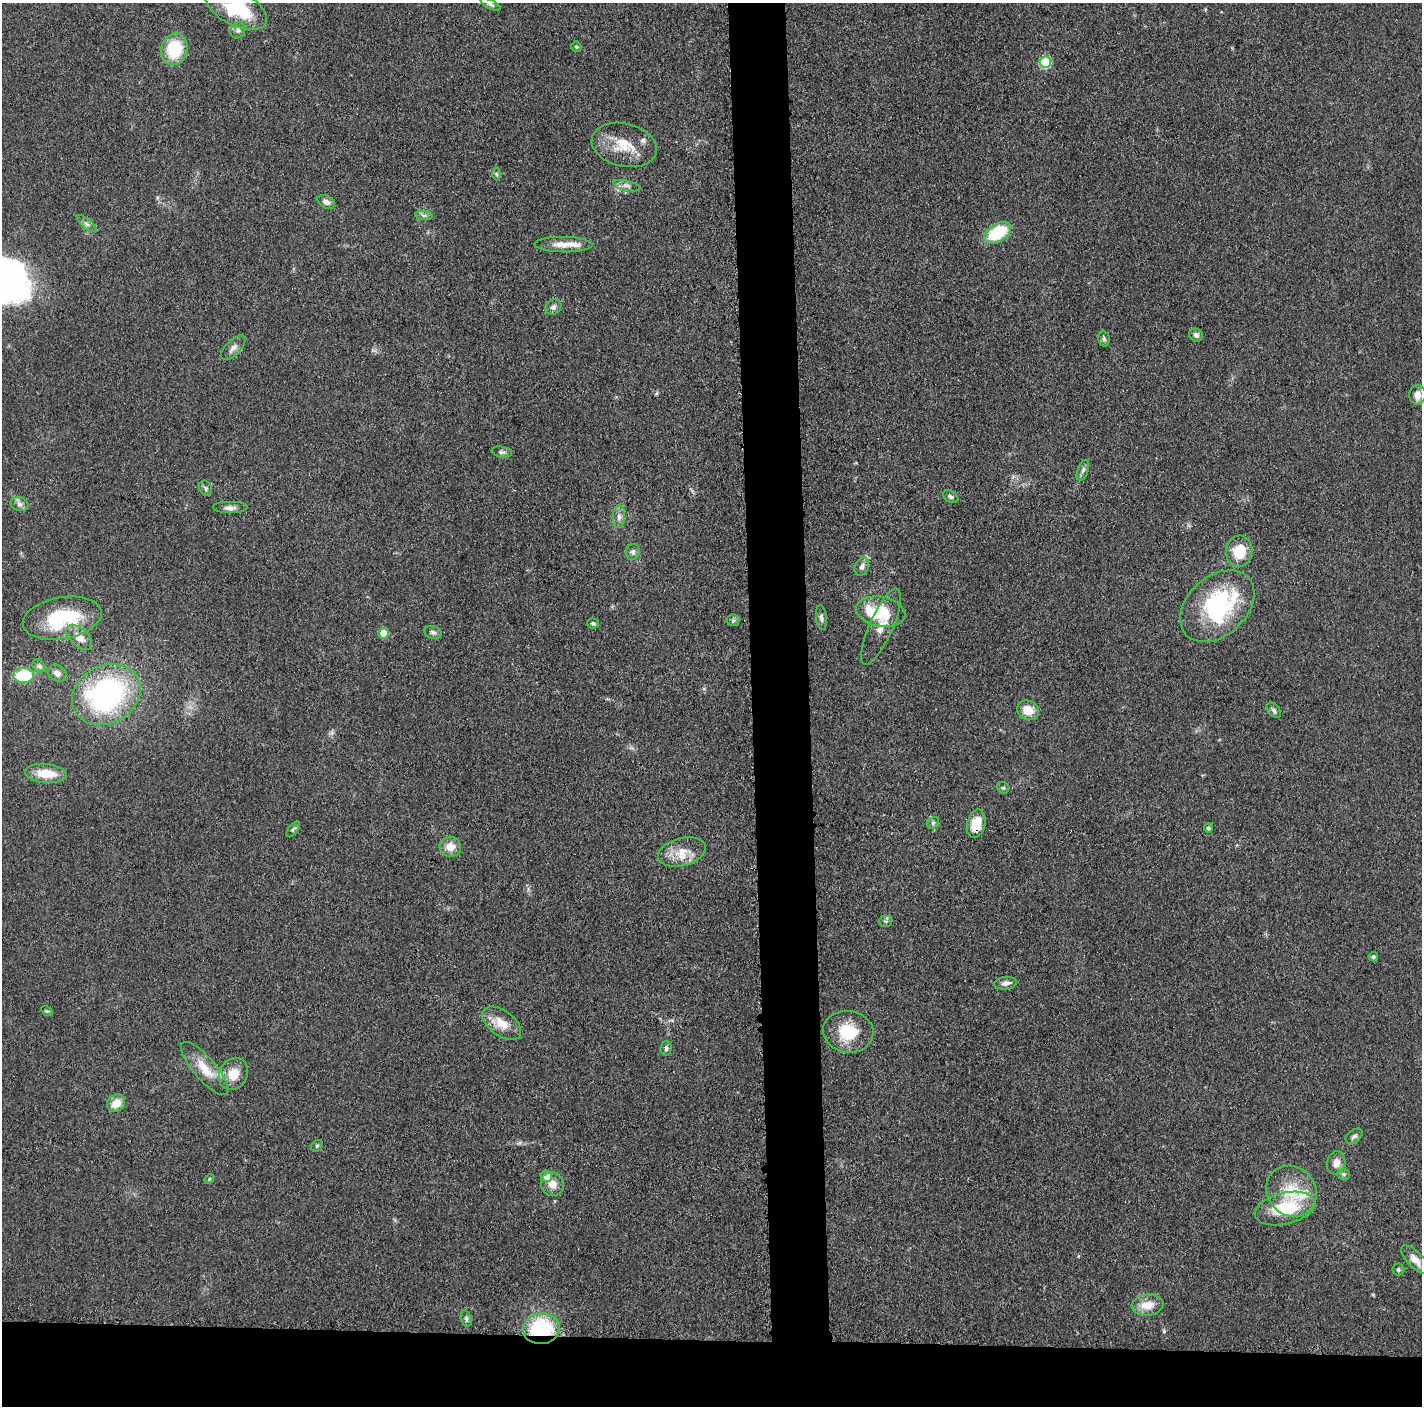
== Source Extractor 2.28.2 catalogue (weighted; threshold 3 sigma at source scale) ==
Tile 8 of 3 x 3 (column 2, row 3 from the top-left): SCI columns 1426-2845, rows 20-1423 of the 4280 x 4250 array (HDU 1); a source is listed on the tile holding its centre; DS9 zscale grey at full resolution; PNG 1424 x 1408 px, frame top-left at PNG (2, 3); each listed source drawn as its Kron ellipse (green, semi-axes under 4 px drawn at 4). Shown black and unused: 9% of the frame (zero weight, under 3 of 5 exposures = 1% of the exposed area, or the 3 px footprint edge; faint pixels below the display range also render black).
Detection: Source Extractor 2.28.2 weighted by HDU 2 'WHT'; one run over the whole footprint, this tile lists its part. Background 0.0487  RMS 0.0053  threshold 0.0237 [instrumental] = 3 sigma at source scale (4.5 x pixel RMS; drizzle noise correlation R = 1.50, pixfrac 1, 0.05/0.05 arcsec/px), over >= 5 px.
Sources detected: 85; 3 inside a brighter object's white glare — neither listed nor drawn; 5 inside a brighter listed object's ellipse — not listed separately; the other 77 listed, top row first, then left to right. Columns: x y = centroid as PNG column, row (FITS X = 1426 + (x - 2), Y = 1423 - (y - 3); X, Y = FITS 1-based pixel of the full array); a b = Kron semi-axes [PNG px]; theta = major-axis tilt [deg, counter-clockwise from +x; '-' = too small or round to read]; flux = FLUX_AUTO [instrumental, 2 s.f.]
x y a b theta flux
491 4 11 4 -27 1.2
236 8 34 17 -28 29
238 30 8 7 - 1.7
576 47 5 4 - 0.71
174 49 16 13 76 23
1045 62 5 5 - 34
624 145 33 21 -13 16
496 174 6 4 -88 0.81
627 186 14 5 -13 1.9
326 202 9 6 -26 2.4
424 215 9 4 -8 1.4
87 224 12 4 -40 1.7
997 233 15 9 30 28
563 245 29 7 -1 6.4
553 307 8 7 - 2
1196 335 7 6 - 1.6
1104 339 7 5 -78 1.1
233 348 16 7 46 2.7
1418 395 9 8 - 4
502 452 10 5 -11 1.5
1083 470 11 5 71 1.6
206 488 8 6 -65 1.2
951 497 8 5 -33 1.3
19 504 9 6 -16 2
230 508 18 6 0 2.7
619 517 11 6 87 2.4
1239 551 16 13 83 15
633 552 8 7 - 1.7
862 566 9 7 65 1.9
1217 606 42 29 42 63
881 612 25 14 -11 17
62 618 40 21 10 41
821 618 12 5 -83 1.5
733 620 6 6 - 0.99
593 623 6 5 - 0.98
881 627 41 12 66 9.8
433 632 9 6 -19 1.5
383 633 5 5 - 9.3
79 637 15 9 -44 5.5
39 666 7 5 -46 1.3
57 673 10 7 -31 2.8
23 675 10 7 1 27
106 695 35 29 29 100
1028 710 11 9 -22 8.4
1274 710 9 5 -49 1.4
46 773 21 9 -5 11
1003 788 6 5 - 0.95
933 823 6 5 - 1
976 824 14 9 77 9.9
1208 828 4 4 - 1.2
293 829 9 4 52 1.1
450 847 11 10 - 6.2
682 852 24 13 14 9.9
885 921 7 5 1 1
1373 957 5 4 - 1.1
1006 983 11 6 6 2.3
47 1011 6 4 -31 0.64
502 1023 22 12 -36 8.7
848 1032 25 21 -9 20
666 1048 7 5 86 1.2
205 1069 34 11 -49 11
233 1074 17 14 59 9.1
116 1103 9 8 - 6.8
1354 1136 9 6 35 1.5
317 1146 6 5 - 0.84
1336 1163 12 9 75 4.2
1343 1174 6 5 - 0.93
546 1176 6 5 - 7.2
209 1179 5 4 - 0.58
552 1184 12 11 - 5
1291 1191 27 24 -47 20
1285 1209 31 15 13 28
1415 1260 18 8 -46 5
1398 1269 6 6 - 0.99
1148 1305 16 10 7 8.1
466 1318 8 5 -71 1.1
541 1329 18 15 6 41
Overlapping masked pixels (flux is a lower limit): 2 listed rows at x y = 976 824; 541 1329
Isophote crosses this tile's border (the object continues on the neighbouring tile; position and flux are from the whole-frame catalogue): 1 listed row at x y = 236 8